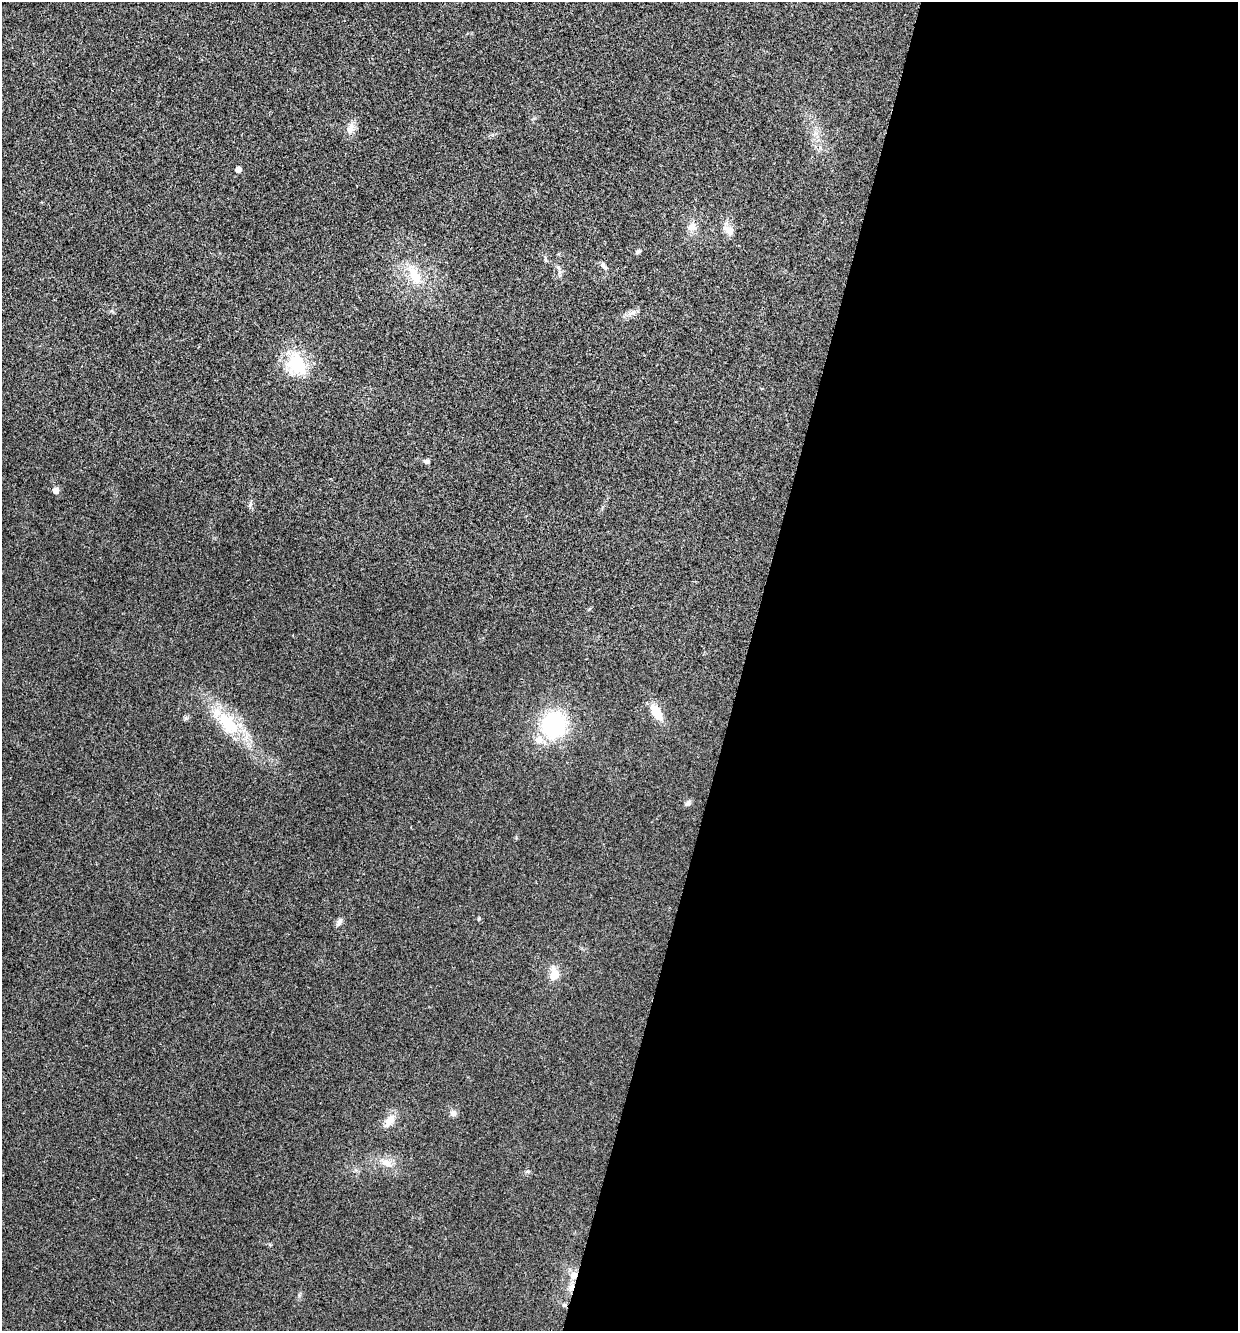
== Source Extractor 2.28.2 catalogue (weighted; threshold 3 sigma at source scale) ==
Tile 12 of 4 x 4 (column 4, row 3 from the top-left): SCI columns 3845-5080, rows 1337-2665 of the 5343 x 5332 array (HDU 1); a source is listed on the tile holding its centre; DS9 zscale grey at full resolution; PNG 1240 x 1333 px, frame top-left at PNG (2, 2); no overlay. Shown black and unused: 40% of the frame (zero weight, under 3 of 4 exposures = <1% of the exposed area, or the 3 px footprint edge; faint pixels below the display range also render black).
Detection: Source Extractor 2.28.2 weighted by HDU 2 'WHT'; one run over the whole footprint, this tile lists its part. Background 0.0283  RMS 0.0061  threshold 0.0274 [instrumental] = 3 sigma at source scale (4.5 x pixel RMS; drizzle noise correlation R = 1.50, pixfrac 1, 0.05/0.05 arcsec/px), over >= 5 px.
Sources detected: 25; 1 inside a brighter listed object's ellipse — not listed separately; the other 24 listed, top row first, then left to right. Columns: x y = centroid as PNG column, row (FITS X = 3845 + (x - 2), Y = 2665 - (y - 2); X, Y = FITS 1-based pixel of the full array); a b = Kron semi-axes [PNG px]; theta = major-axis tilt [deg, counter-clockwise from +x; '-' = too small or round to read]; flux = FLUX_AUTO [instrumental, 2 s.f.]
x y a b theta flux
350 129 16 10 77 5
238 169 5 4 - 3.8
692 227 13 10 36 4.6
728 230 18 9 -38 4.6
638 251 6 5 - 1.2
604 267 11 5 -48 1.7
559 268 7 4 -71 1.2
415 276 31 14 -61 16
632 312 8 5 44 2.1
297 364 21 17 -57 30
426 461 8 6 -17 1.4
56 490 6 5 - 4.2
656 712 20 9 -60 12
228 724 39 21 -53 30
554 725 27 25 73 53
688 803 9 7 46 1.6
479 918 6 3 72 0.61
339 922 11 7 62 2.3
554 975 12 11 - 7.1
453 1113 7 7 - 2.7
390 1120 20 10 55 6.8
387 1163 15 10 -16 6
574 1275 11 9 69 5
571 1288 12 7 81 3.8
Overlapping masked pixels (flux is a lower limit): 2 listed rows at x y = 574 1275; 571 1288
Unlisted compact peaks at least as high as the median listed source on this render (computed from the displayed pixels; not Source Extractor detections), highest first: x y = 250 505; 528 1171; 299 1296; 111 311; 589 609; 545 258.